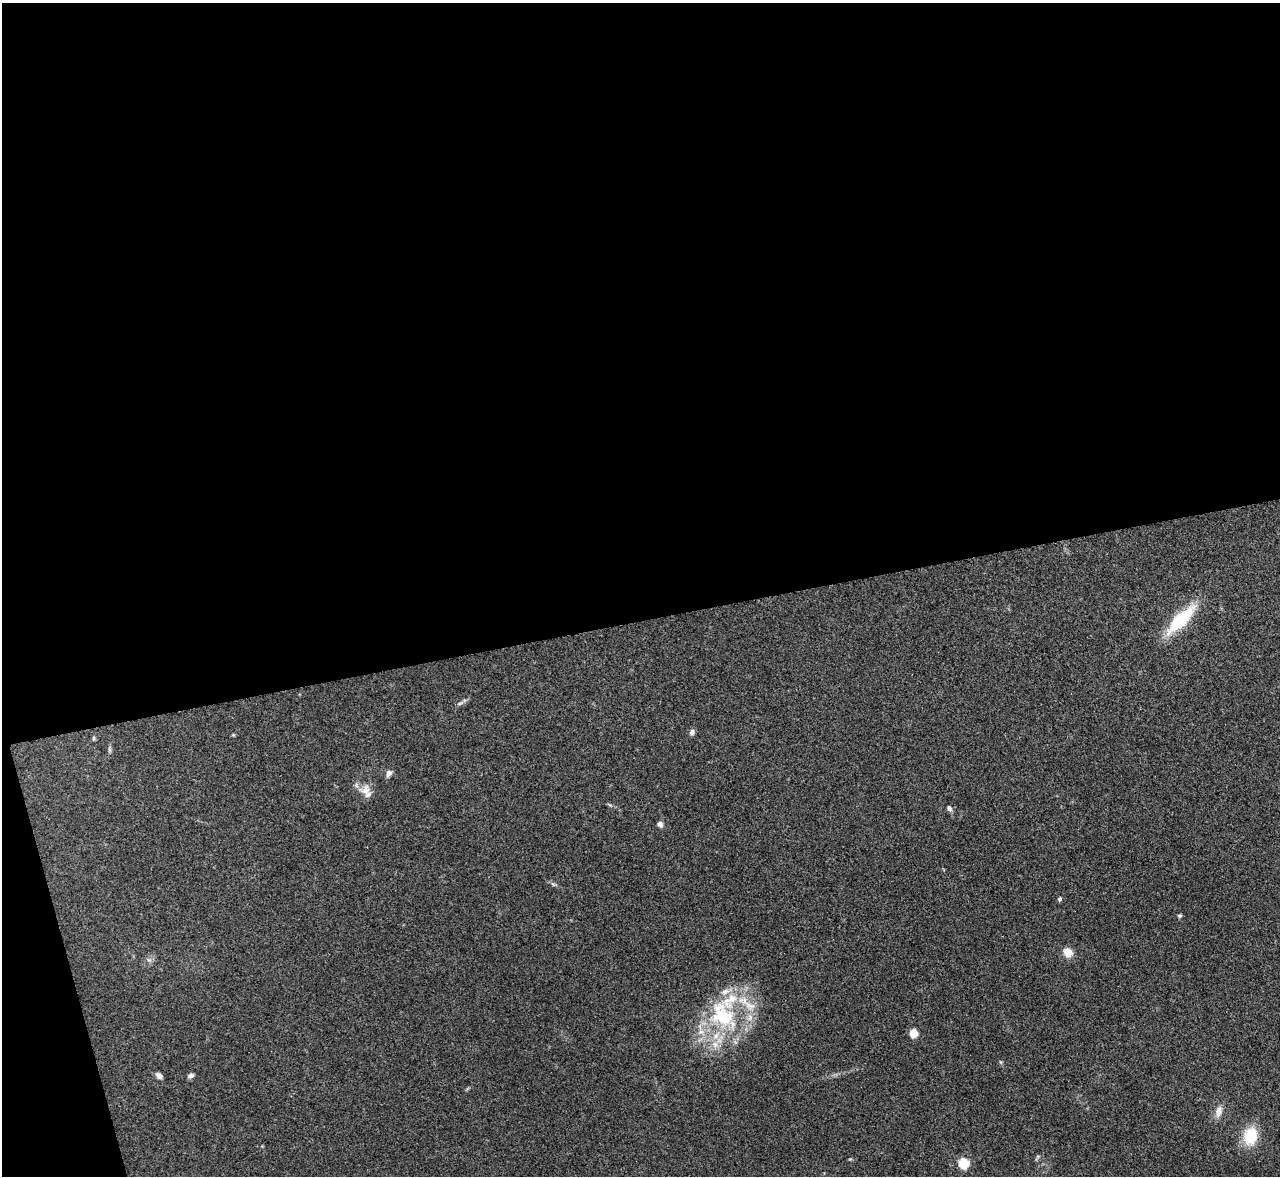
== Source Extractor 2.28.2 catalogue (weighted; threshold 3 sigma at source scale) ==
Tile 1 of 4 x 4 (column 1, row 1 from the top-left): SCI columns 9-1286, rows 3668-4841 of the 5127 x 5108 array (HDU 1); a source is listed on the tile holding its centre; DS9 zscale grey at full resolution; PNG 1282 x 1178 px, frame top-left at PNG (2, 3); no overlay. Shown black and unused: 55% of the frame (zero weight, under 3 of 4 exposures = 1% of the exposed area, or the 3 px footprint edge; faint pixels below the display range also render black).
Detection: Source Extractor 2.28.2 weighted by HDU 2 'WHT'; one run over the whole footprint, this tile lists its part. Background 0.334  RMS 0.0099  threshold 0.0443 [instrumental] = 3 sigma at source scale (4.5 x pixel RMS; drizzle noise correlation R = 1.50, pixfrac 1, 0.05/0.05 arcsec/px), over >= 5 px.
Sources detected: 23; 5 inside a brighter listed object's ellipse — not listed separately; the other 18 listed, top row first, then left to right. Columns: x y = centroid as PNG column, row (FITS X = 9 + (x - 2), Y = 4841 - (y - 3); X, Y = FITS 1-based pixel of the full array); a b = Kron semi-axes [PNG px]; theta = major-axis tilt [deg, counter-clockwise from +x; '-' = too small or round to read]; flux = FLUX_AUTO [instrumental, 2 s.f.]
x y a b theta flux
1180 620 34 12 45 59
460 703 6 4 19 1.7
692 732 8 6 70 3
93 738 6 4 90 1.2
389 773 9 6 57 4
366 790 16 12 83 10
949 808 7 6 - 3.1
660 824 7 7 - 2.7
1060 899 5 5 - 1.8
1179 916 5 5 - 1.6
1068 952 9 8 - 12
722 1015 41 30 -52 88
913 1034 10 8 77 8
159 1076 7 5 -38 4.1
191 1076 8 5 25 2.9
1219 1111 15 8 75 7.6
1250 1136 18 14 77 31
964 1163 5 5 - 79